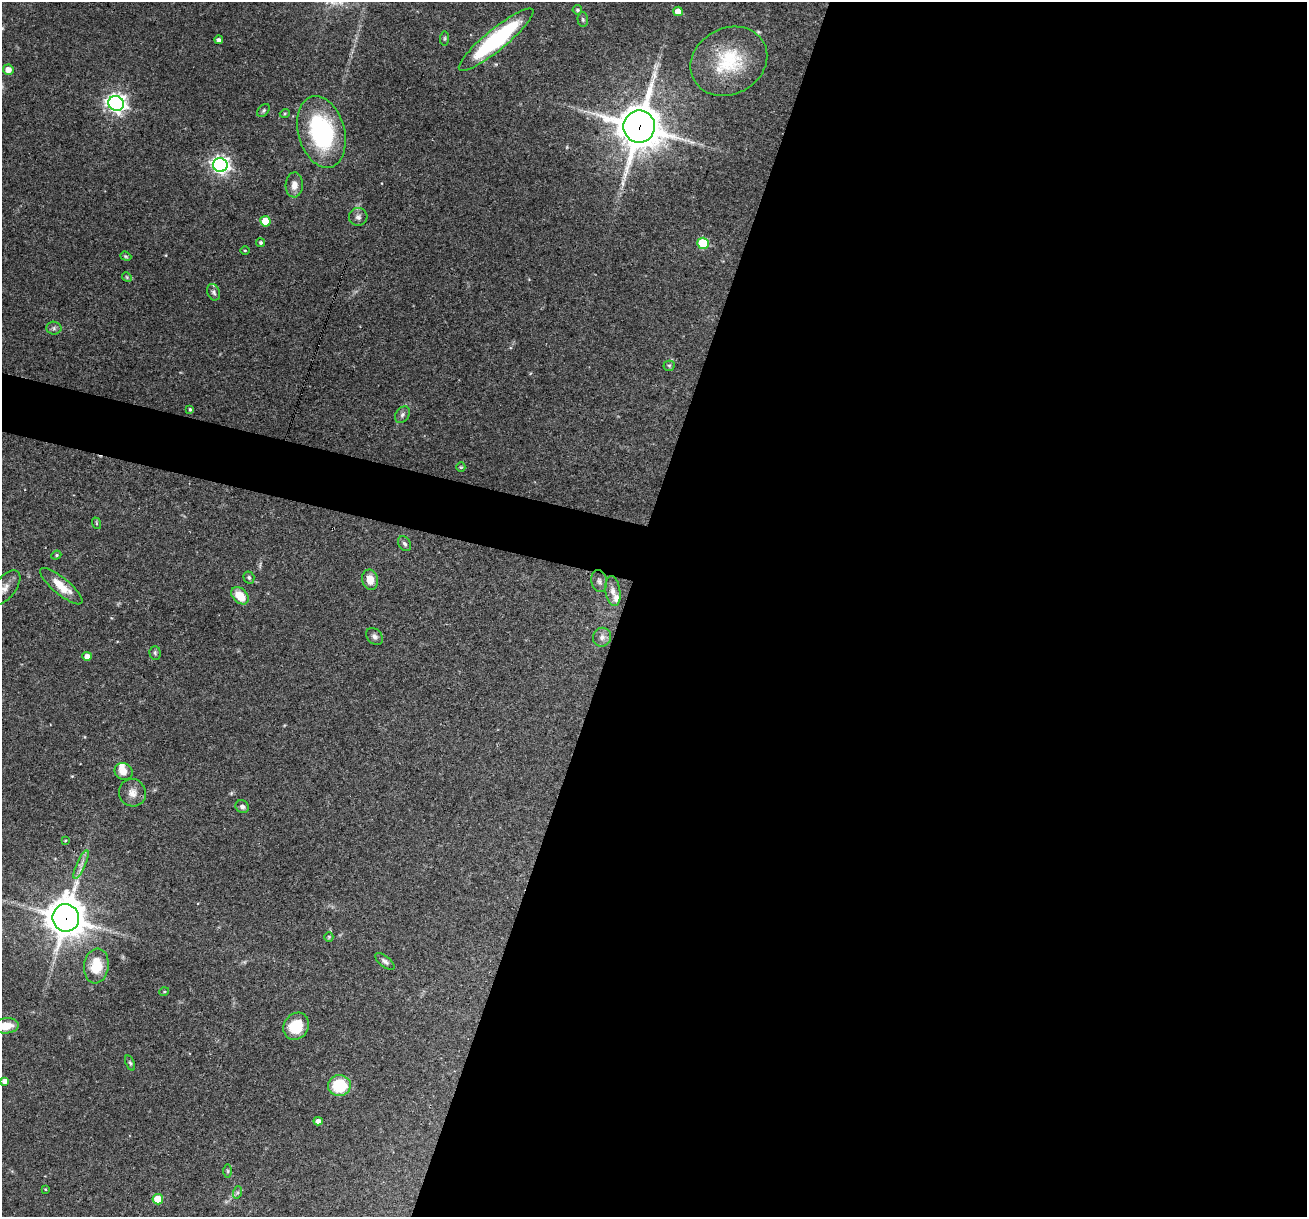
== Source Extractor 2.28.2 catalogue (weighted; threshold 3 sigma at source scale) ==
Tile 12 of 4 x 4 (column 4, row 3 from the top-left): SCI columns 3916-5220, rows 1467-2681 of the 5220 x 5237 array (HDU 1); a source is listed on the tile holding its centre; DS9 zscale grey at full resolution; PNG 1309 x 1219 px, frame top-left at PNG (2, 2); each listed source drawn as its Kron ellipse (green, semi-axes under 4 px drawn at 4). Shown black and unused: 55% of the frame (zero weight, under 3 of 4 exposures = <1% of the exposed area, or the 3 px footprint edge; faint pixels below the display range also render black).
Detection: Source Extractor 2.28.2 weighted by HDU 2 'WHT'; one run over the whole footprint, this tile lists its part. Background 0.0569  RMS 0.0032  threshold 0.0144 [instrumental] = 3 sigma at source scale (4.5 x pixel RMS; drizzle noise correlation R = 1.50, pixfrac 1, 0.05/0.05 arcsec/px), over >= 5 px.
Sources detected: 65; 3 inside a brighter listed object's ellipse — not listed separately; the other 62 listed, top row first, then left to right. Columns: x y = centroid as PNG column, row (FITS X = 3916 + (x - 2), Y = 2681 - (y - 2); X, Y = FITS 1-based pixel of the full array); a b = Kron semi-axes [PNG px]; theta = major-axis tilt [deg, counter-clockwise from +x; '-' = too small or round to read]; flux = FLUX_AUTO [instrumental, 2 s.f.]
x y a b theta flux
577 10 5 4 - 0.53
678 11 5 4 - 3.2
583 19 7 5 -87 0.58
445 38 7 4 84 0.47
219 40 4 4 - 1.1
496 40 47 10 39 41
729 61 40 33 29 21
8 70 5 5 - 2.9
116 103 8 7 - 170
263 110 7 5 49 0.55
285 113 5 3 - 0.34
639 127 16 16 - 1100
321 132 36 23 -74 38
220 165 7 7 - 130
294 185 12 8 87 2.5
358 217 9 9 - 1.2
265 221 5 5 - 7.1
261 243 4 4 - 0.57
703 243 6 5 - 20
245 250 4 3 - 0.3
126 256 6 4 -21 0.44
127 277 5 4 - 0.36
214 292 8 6 -68 0.83
54 328 7 6 - 0.83
669 366 5 5 - 0.49
190 409 4 3 - 0.49
402 415 9 6 57 1
461 467 5 4 - 0.36
96 523 6 3 -72 0.37
405 544 8 6 -56 0.87
56 555 5 4 - 0.43
249 577 6 5 - 0.67
370 580 10 8 -79 4
599 581 11 8 -79 1.3
61 586 26 8 -40 6.3
5 588 21 10 51 3.4
613 591 15 7 -82 2.3
240 596 10 7 -45 6.2
375 636 9 7 -45 1.1
602 637 9 9 - 1.7
155 653 7 5 -88 0.59
87 656 4 4 - 2.3
124 772 9 8 - 2.6
132 793 14 13 - 3
242 807 7 6 - 1.1
65 840 4 2 - 0.29
81 864 15 4 66 1.7
66 918 14 13 - 770
329 937 5 4 - 0.35
385 961 12 5 -39 1
96 966 17 12 83 9
164 992 5 3 - 0.31
6 1026 12 7 6 5.1
296 1026 14 12 53 9.3
130 1063 8 4 -70 0.58
5 1081 4 4 - 2
339 1086 11 10 - 14
318 1121 4 4 - 1.4
228 1171 7 4 -89 0.56
45 1189 4 4 - 0.3
238 1192 6 4 71 0.6
158 1199 5 5 - 9.2
Overlapping masked pixels (flux is a lower limit): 2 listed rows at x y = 639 127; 66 918
Isophote crosses this tile's border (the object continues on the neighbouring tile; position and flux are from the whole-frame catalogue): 3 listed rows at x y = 496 40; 5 588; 6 1026